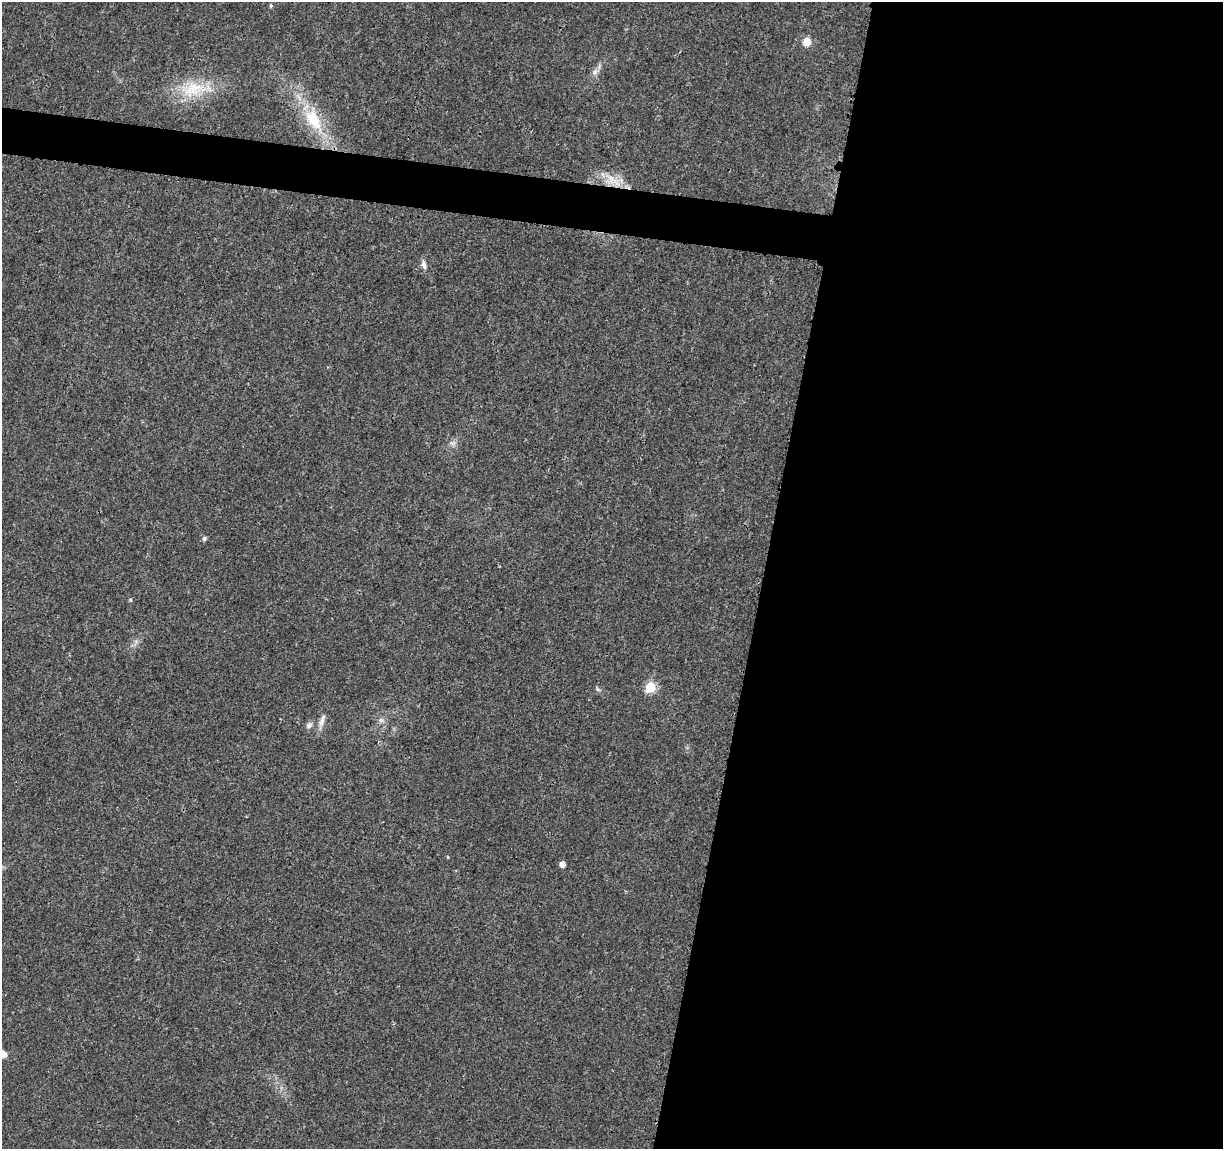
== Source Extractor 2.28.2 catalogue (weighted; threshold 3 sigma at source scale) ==
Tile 12 of 4 x 4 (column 4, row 3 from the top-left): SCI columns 3667-4887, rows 1374-2520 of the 4896 x 5099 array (HDU 1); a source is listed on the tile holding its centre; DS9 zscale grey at full resolution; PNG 1225 x 1151 px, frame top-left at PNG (2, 2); no overlay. Shown black and unused: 40% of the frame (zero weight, under 3 of 4 exposures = <1% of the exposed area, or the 3 px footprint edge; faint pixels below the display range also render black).
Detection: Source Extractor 2.28.2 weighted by HDU 2 'WHT'; one run over the whole footprint, this tile lists its part. Background 0.0204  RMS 0.0029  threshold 0.0131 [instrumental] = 3 sigma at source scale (4.5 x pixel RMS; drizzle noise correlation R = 1.50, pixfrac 1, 0.0396/0.0396 arcsec/px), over >= 5 px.
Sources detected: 17; all 17 listed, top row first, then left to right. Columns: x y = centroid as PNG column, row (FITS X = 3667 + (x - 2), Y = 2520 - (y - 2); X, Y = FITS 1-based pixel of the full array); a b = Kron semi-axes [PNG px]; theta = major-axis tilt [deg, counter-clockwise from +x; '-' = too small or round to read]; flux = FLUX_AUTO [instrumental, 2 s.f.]
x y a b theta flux
271 5 5 4 - 0.43
807 42 9 8 - 3
595 72 10 7 46 1.3
193 89 34 20 20 12
313 120 36 18 -58 13
613 180 30 13 -26 6.1
424 265 12 6 -77 1.2
452 443 7 4 -18 0.68
204 538 5 5 - 0.78
130 600 5 4 - 0.32
650 687 6 6 - 15
381 720 6 6 - 0.72
321 722 14 8 70 1.9
309 725 9 7 42 1
448 857 4 3 - 0.27
562 864 5 5 - 1.7
3 1054 8 7 - 1.8
Overlapping masked pixels (flux is a lower limit): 1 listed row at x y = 613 180
Isophote crosses this tile's border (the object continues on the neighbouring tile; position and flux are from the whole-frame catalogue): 1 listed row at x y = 3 1054